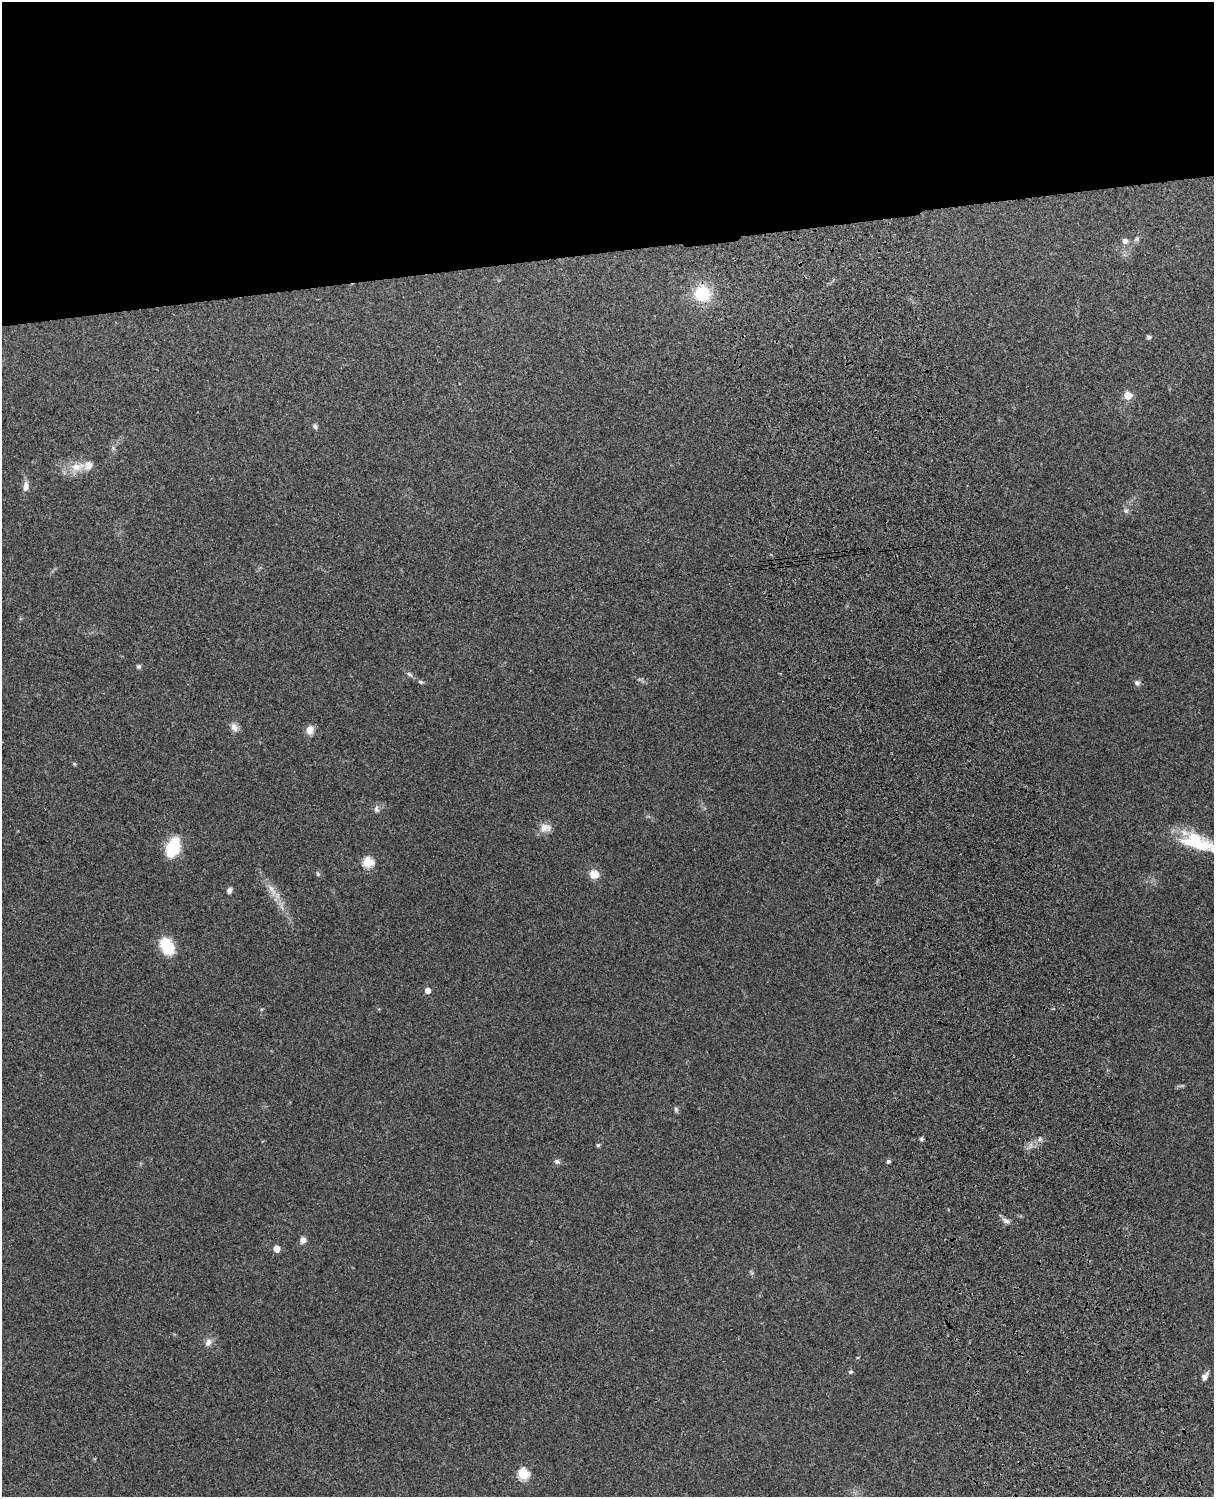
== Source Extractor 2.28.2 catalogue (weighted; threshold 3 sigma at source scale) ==
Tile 2 of 4 x 3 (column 2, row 1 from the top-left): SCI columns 1331-2542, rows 3155-4649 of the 5086 x 4927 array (HDU 1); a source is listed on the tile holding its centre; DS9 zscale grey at full resolution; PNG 1216 x 1499 px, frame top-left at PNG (2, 2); no overlay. Shown black and unused: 17% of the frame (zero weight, under 3 of 4 exposures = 6% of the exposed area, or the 3 px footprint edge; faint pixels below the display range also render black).
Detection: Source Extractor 2.28.2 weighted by HDU 2 'WHT'; one run over the whole footprint, this tile lists its part. Background 0.203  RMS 0.0081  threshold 0.0365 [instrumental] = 3 sigma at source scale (4.5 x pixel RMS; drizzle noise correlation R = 1.50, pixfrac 1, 0.05/0.05 arcsec/px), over >= 5 px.
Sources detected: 43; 3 inside a brighter listed object's ellipse — not listed separately; the other 40 listed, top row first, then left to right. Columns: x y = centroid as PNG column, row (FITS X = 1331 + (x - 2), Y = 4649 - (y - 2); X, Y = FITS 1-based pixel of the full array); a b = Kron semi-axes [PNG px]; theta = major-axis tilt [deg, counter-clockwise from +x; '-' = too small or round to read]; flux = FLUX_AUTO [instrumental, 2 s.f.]
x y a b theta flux
1137 239 9 5 45 1.9
1125 241 6 6 - 3.6
702 293 16 16 - 33
1149 337 6 5 - 1.6
1128 395 5 5 - 21
315 426 7 6 - 1.9
77 467 23 11 10 13
26 486 12 7 83 4.6
1126 511 6 5 - 1.7
138 667 6 5 - 1.5
410 674 9 5 -37 2.1
421 682 6 5 - 1.4
1137 683 8 7 - 2.5
234 727 13 9 -57 4.5
310 730 10 7 86 7.4
74 764 5 4 - 0.91
377 809 10 7 -80 2.8
545 828 16 11 -2 7.1
1199 845 48 16 -13 35
173 847 19 11 67 36
368 862 5 5 - 55
318 874 5 5 - 1.2
594 874 11 10 - 8.1
229 890 8 5 73 2.6
272 890 21 7 -63 8.8
167 946 16 11 -57 29
428 990 5 5 - 6.6
676 1109 7 5 -73 1.7
921 1139 5 5 - 1.6
1040 1139 7 4 71 1.7
598 1145 5 5 - 1.1
557 1161 7 6 - 2.4
888 1161 4 4 - 2.1
1006 1220 12 6 -31 3.1
303 1240 9 7 73 3.4
276 1249 5 5 - 11
208 1342 12 9 50 4.4
850 1372 6 4 3 1.3
1205 1376 9 6 58 3.9
523 1474 6 6 - 57